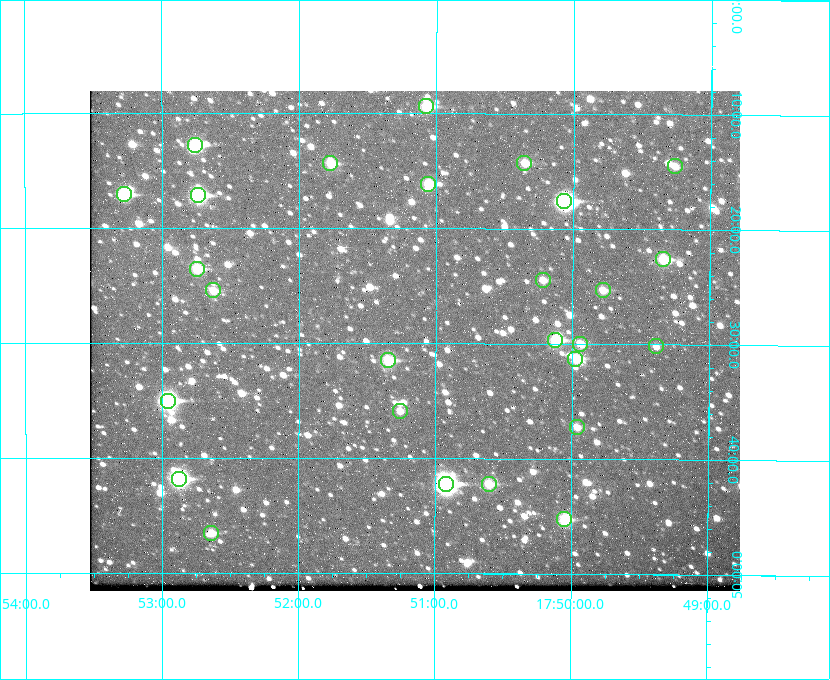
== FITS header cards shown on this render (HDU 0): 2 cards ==
NAXIS1  =                  650 / Width of table row in bytes
NAXIS2  =                  500 / Number of rows in table

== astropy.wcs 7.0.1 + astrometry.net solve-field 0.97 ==
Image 650 x 500 px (HDU 0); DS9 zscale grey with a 90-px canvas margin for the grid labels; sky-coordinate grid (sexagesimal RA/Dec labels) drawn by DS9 from the SOLVED WCS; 27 Tycho-2 reference stars matched to detected sources circled (green)
Header WCS: none
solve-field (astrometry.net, Tycho-2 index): SOLVED blind (the file carries no WCS)
Solved WCS: RA---TAN-SIP/DEC--TAN-SIP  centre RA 17:51:09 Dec +37:30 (267.79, +37.50 deg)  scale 5.22 arcsec/px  FOV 56.5' x 43.5'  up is +180 deg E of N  parity flipped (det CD > 0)
(file carries no celestial WCS; the grid is the blind solution)
Tycho-2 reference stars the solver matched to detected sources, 27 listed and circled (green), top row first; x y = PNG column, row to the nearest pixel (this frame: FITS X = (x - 90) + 1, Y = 500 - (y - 91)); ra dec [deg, ICRS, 3 dp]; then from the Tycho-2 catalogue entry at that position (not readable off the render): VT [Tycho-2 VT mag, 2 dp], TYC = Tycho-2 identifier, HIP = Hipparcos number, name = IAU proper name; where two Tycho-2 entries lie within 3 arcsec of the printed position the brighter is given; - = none
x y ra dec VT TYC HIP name
426 106 267.768 +37.157 9.98 2620-745-1 - -
195 145 268.189 +37.213 9.71 2620-542-1 - -
330 163 267.943 +37.240 10.39 2620-505-1 - -
524 163 267.589 +37.238 11.09 2619-212-1 - -
675 166 267.316 +37.242 12.03 2619-611-1 - -
428 184 267.764 +37.270 10.17 2620-784-1 - -
124 194 268.319 +37.285 9.88 2620-536-1 - -
198 195 268.183 +37.286 8.98 2620-786-1 87506 -
564 201 267.517 +37.293 8.96 2619-379-1 - -
663 259 267.335 +37.377 10.60 2619-634-1 - -
197 269 268.186 +37.393 10.44 2620-175-1 - -
543 280 267.555 +37.408 11.50 2619-358-1 - -
213 290 268.156 +37.424 11.25 2620-712-1 - -
603 290 267.445 +37.422 11.17 2619-451-1 - -
555 340 267.531 +37.495 10.07 2619-274-1 - -
580 344 267.485 +37.500 11.33 2619-40-1 - -
656 346 267.347 +37.503 12.15 3088-638-1 - -
575 359 267.494 +37.522 10.35 3088-270-1 - -
388 360 267.836 +37.525 9.96 3089-889-1 - -
168 401 268.239 +37.584 8.64 3089-755-1 - -
400 411 267.815 +37.598 11.54 3089-1081-1 - -
577 427 267.491 +37.621 11.40 3088-1284-1 - -
179 479 268.219 +37.697 8.93 3089-671-1 - -
446 484 267.730 +37.705 8.13 3089-1203-1 87349 -
489 484 267.652 +37.703 11.04 3089-693-1 - -
564 519 267.512 +37.755 10.10 3089-2332-1 - -
211 533 268.159 +37.775 11.22 3089-2245-1 - -